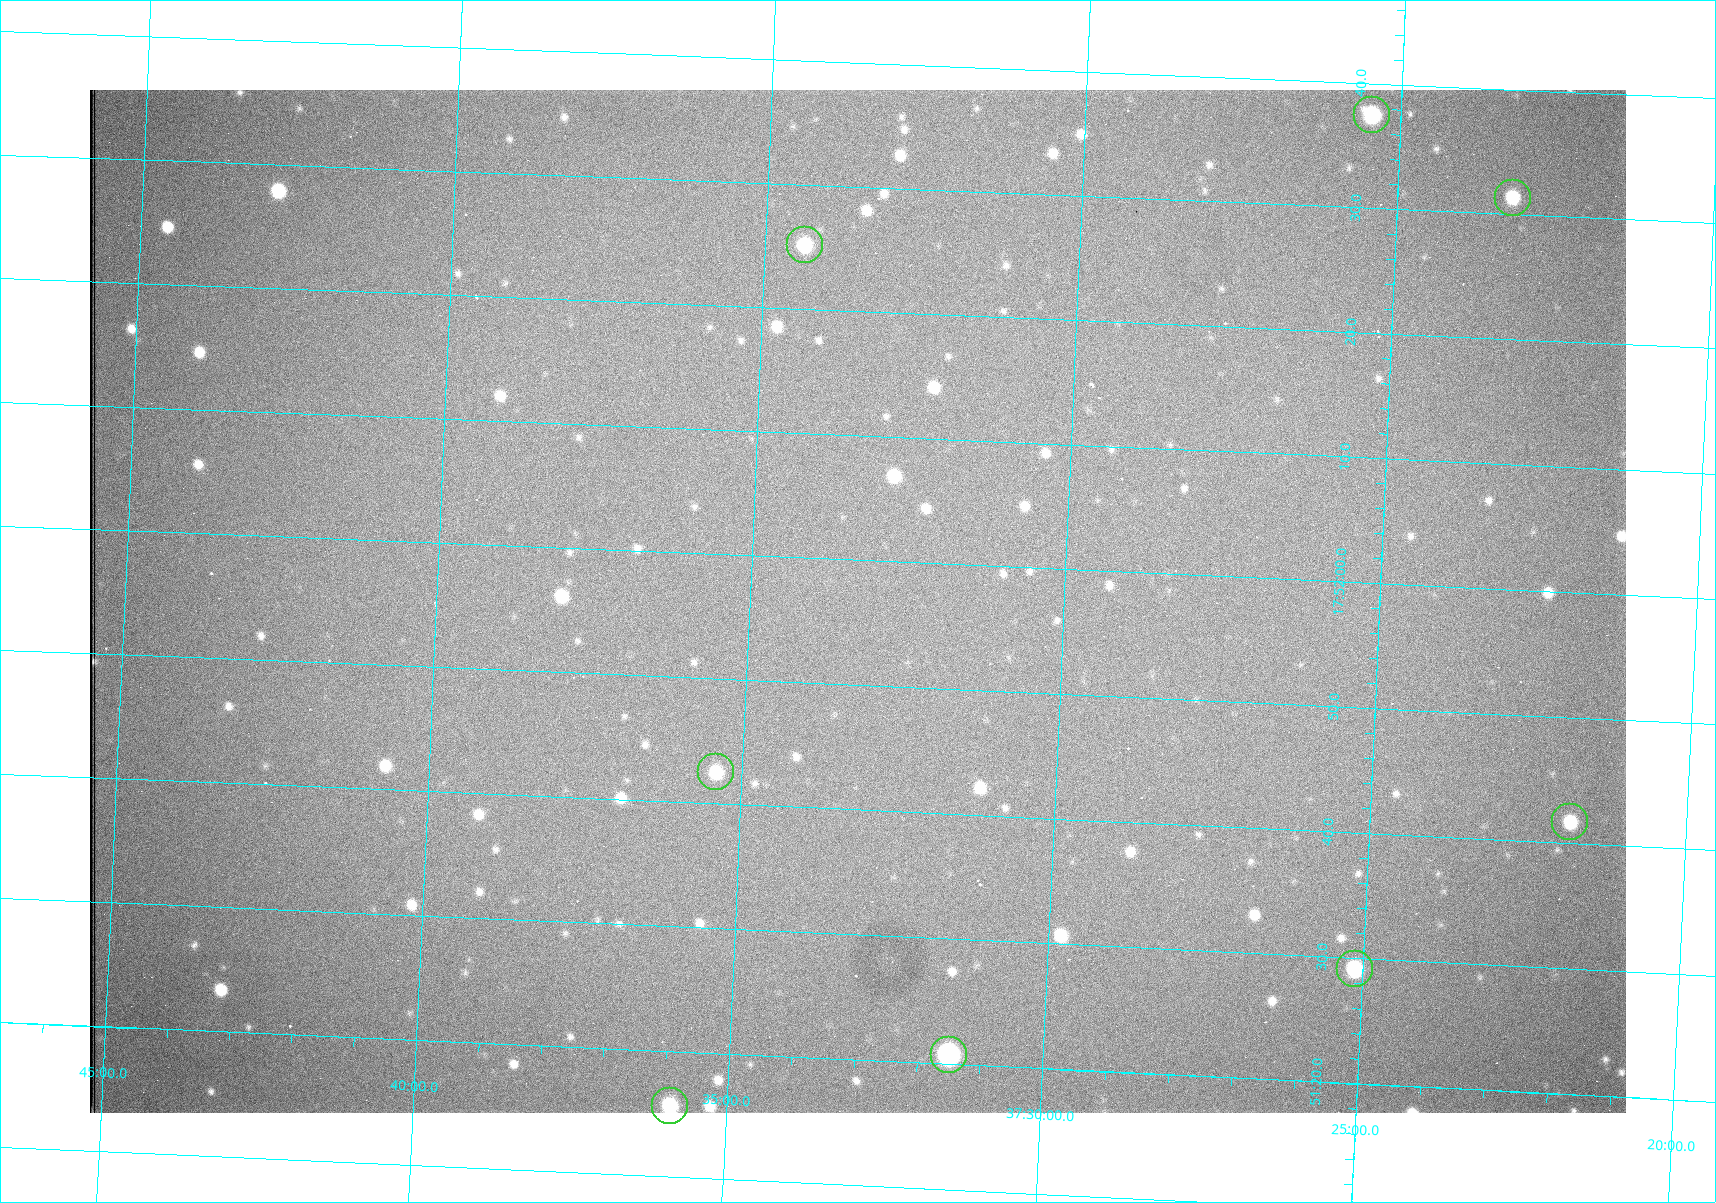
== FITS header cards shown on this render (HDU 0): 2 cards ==
NAXIS1  =                 1536 /fastest changing axis
NAXIS2  =                 1023 /next to fastest changing axis

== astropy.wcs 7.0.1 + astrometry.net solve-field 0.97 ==
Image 1536 x 1023 px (HDU 0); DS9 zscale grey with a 90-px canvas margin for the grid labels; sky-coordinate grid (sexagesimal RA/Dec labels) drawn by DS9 from the SOLVED WCS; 8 Tycho-2 reference stars matched to detected sources circled (green)
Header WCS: RA---TAN/DEC--TAN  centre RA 17:51:57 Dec +37:33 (267.99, +37.55 deg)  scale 0.958 arcsec/px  FOV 24.5' x 16.3'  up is +87 deg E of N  parity flipped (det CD > 0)
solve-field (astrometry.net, Tycho-2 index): VERIFIED the header's WCS against the Tycho-2 star catalogue (8 matches, 0 conflicts) and refined it, rather than solving blind
Solved WCS: RA---TAN-SIP/DEC--TAN-SIP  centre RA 17:51:57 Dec +37:33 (267.99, +37.55 deg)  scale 0.956 arcsec/px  FOV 24.5' x 16.3'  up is +87 deg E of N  parity flipped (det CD > 0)
The solver's refit moves the header's centre by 0.72 arcsec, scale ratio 0.9977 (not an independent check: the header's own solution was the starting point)
Tycho-2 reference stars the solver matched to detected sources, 8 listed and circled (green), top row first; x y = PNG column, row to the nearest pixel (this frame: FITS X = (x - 90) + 1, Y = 1023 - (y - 90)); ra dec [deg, ICRS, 3 dp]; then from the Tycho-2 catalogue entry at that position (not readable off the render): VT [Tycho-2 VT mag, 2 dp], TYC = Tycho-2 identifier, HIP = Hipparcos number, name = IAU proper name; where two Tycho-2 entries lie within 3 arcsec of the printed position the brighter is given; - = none
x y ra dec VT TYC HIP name
1372 115 268.156 +37.424 11.25 2620-712-1 - -
1513 198 268.131 +37.386 12.62 2620-526-1 - -
805 245 268.105 +37.573 11.82 3089-995-1 - -
716 772 267.927 +37.590 11.84 3089-1137-1 - -
1570 822 267.924 +37.364 11.94 2620-391-1 - -
1355 969 267.871 +37.419 11.35 2620-812-1 - -
949 1055 267.836 +37.525 9.96 3089-889-1 - -
670 1106 267.815 +37.598 11.54 3089-1081-1 - -